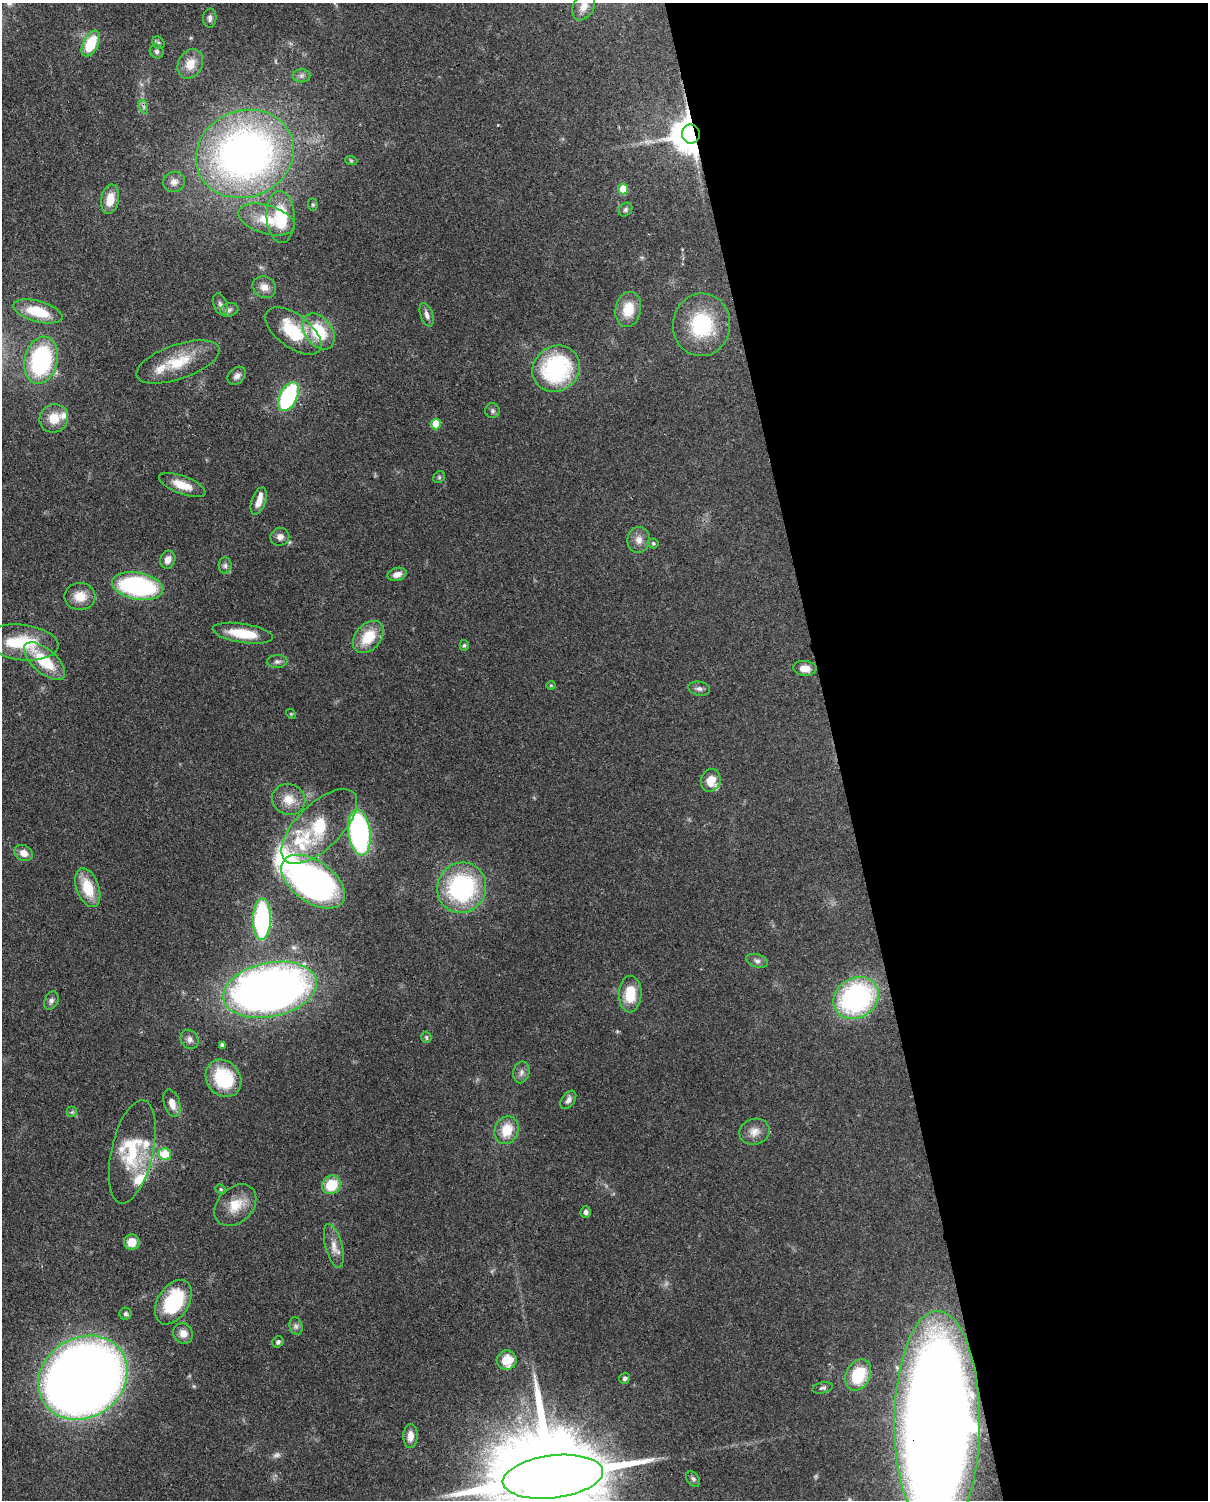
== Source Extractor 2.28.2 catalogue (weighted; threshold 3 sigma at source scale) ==
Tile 8 of 4 x 3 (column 4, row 2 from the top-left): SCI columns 3710-4915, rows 1651-3148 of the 5005 x 4911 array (HDU 1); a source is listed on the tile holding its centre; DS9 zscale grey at full resolution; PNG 1210 x 1502 px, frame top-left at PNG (2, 3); each listed source drawn as its Kron ellipse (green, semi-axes under 4 px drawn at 4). Shown black and unused: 31% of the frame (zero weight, under 3 of 4 exposures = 7% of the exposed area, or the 3 px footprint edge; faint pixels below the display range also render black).
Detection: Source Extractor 2.28.2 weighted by HDU 2 'WHT'; one run over the whole footprint, this tile lists its part. Background 0.105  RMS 0.0041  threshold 0.0186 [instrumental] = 3 sigma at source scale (4.5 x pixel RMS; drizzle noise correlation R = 1.50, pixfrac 1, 0.05/0.05 arcsec/px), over >= 5 px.
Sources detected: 117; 2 too faint to see at this stretch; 3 inside a brighter object's white glare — neither listed nor drawn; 10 inside a brighter listed object's ellipse — not listed separately; the other 102 listed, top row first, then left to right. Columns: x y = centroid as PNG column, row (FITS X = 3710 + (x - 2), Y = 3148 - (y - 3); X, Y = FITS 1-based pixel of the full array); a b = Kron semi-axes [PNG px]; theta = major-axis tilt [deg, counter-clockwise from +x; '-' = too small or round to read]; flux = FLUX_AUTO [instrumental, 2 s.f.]
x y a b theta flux
584 6 15 10 61 3.8
210 18 9 6 87 1.4
158 43 7 5 -48 0.87
91 44 14 7 63 14
157 51 7 6 - 1.1
190 64 15 12 62 6.5
301 76 9 6 1 1.4
144 107 7 4 -71 0.93
691 134 9 9 - 1000
245 154 50 43 22 210
351 160 6 4 -19 0.49
174 182 11 10 - 2.5
623 189 5 5 - 11
110 199 15 9 79 6.6
313 204 6 5 - 0.59
625 210 7 6 - 0.99
281 217 26 14 -87 17
266 219 29 14 -17 10
264 287 12 10 -30 3.4
220 304 11 6 -68 1.6
628 309 18 12 79 9.5
229 310 9 6 18 1.4
38 311 25 10 -15 13
427 315 12 6 -70 2
702 325 31 28 86 28
293 331 33 16 -37 20
319 332 20 13 -54 19
41 360 24 16 77 48
178 362 43 17 19 16
556 369 24 22 39 46
237 376 10 7 43 2
288 397 15 8 65 46
492 411 7 7 - 0.99
54 418 15 13 39 7.4
436 424 5 5 - 11
439 477 6 5 - 0.71
182 485 24 9 -21 6.9
259 501 14 7 70 3.7
280 537 9 9 - 2.2
639 540 13 11 82 3.1
653 543 5 5 - 0.57
168 559 9 7 68 2.7
225 566 8 6 -90 1.3
397 574 9 6 16 2.8
138 586 26 13 -11 63
80 596 15 13 -1 6.1
243 633 30 9 -9 13
368 637 18 12 48 12
22 642 36 17 -7 19
464 645 5 4 - 0.62
44 661 25 12 -41 15
277 661 10 6 4 1.3
805 668 12 7 -5 4
551 685 4 4 - 0.4
699 689 11 7 -11 1.5
291 714 5 4 - 0.44
711 780 11 9 73 6.3
289 799 17 15 -26 7.1
319 826 48 22 44 29
359 833 23 11 -83 84
24 853 9 7 -27 3.2
313 882 36 21 -35 160
88 888 20 11 -70 12
462 888 25 24 - 57
262 919 20 9 89 59
757 961 11 6 -16 1.6
270 990 47 27 12 310
630 994 18 11 89 11
856 998 24 20 33 80
51 1001 9 6 67 1.4
426 1037 5 5 - 0.79
189 1039 10 8 -59 1.8
222 1045 4 4 - 1.4
521 1072 11 8 77 1.9
223 1078 20 16 -54 24
568 1100 10 6 55 1.6
172 1103 14 8 -73 3.8
72 1112 5 5 - 0.72
507 1130 14 11 68 8.8
754 1132 15 13 19 4
132 1152 53 21 77 22
165 1154 6 5 - 13
331 1185 10 9 - 13
221 1189 5 4 - 0.62
235 1205 24 17 45 9.1
586 1212 6 5 - 1.2
132 1242 8 7 - 5.7
334 1246 23 8 -76 4.2
173 1302 24 15 58 29
126 1314 6 6 - 0.87
296 1326 9 6 -74 1.4
183 1333 10 9 - 3
278 1342 6 5 - 1
507 1360 10 9 - 9.9
858 1375 16 12 64 16
83 1378 47 39 34 720
625 1378 5 5 - 0.99
823 1388 10 5 13 1.1
937 1422 111 43 90 800
410 1436 12 7 88 3.5
553 1477 50 21 7 15000
693 1479 8 6 -52 1
Overlapping masked pixels (flux is a lower limit): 2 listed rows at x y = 691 134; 937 1422
Isophote crosses this tile's border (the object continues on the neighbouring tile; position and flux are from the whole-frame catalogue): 3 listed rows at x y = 584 6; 937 1422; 553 1477